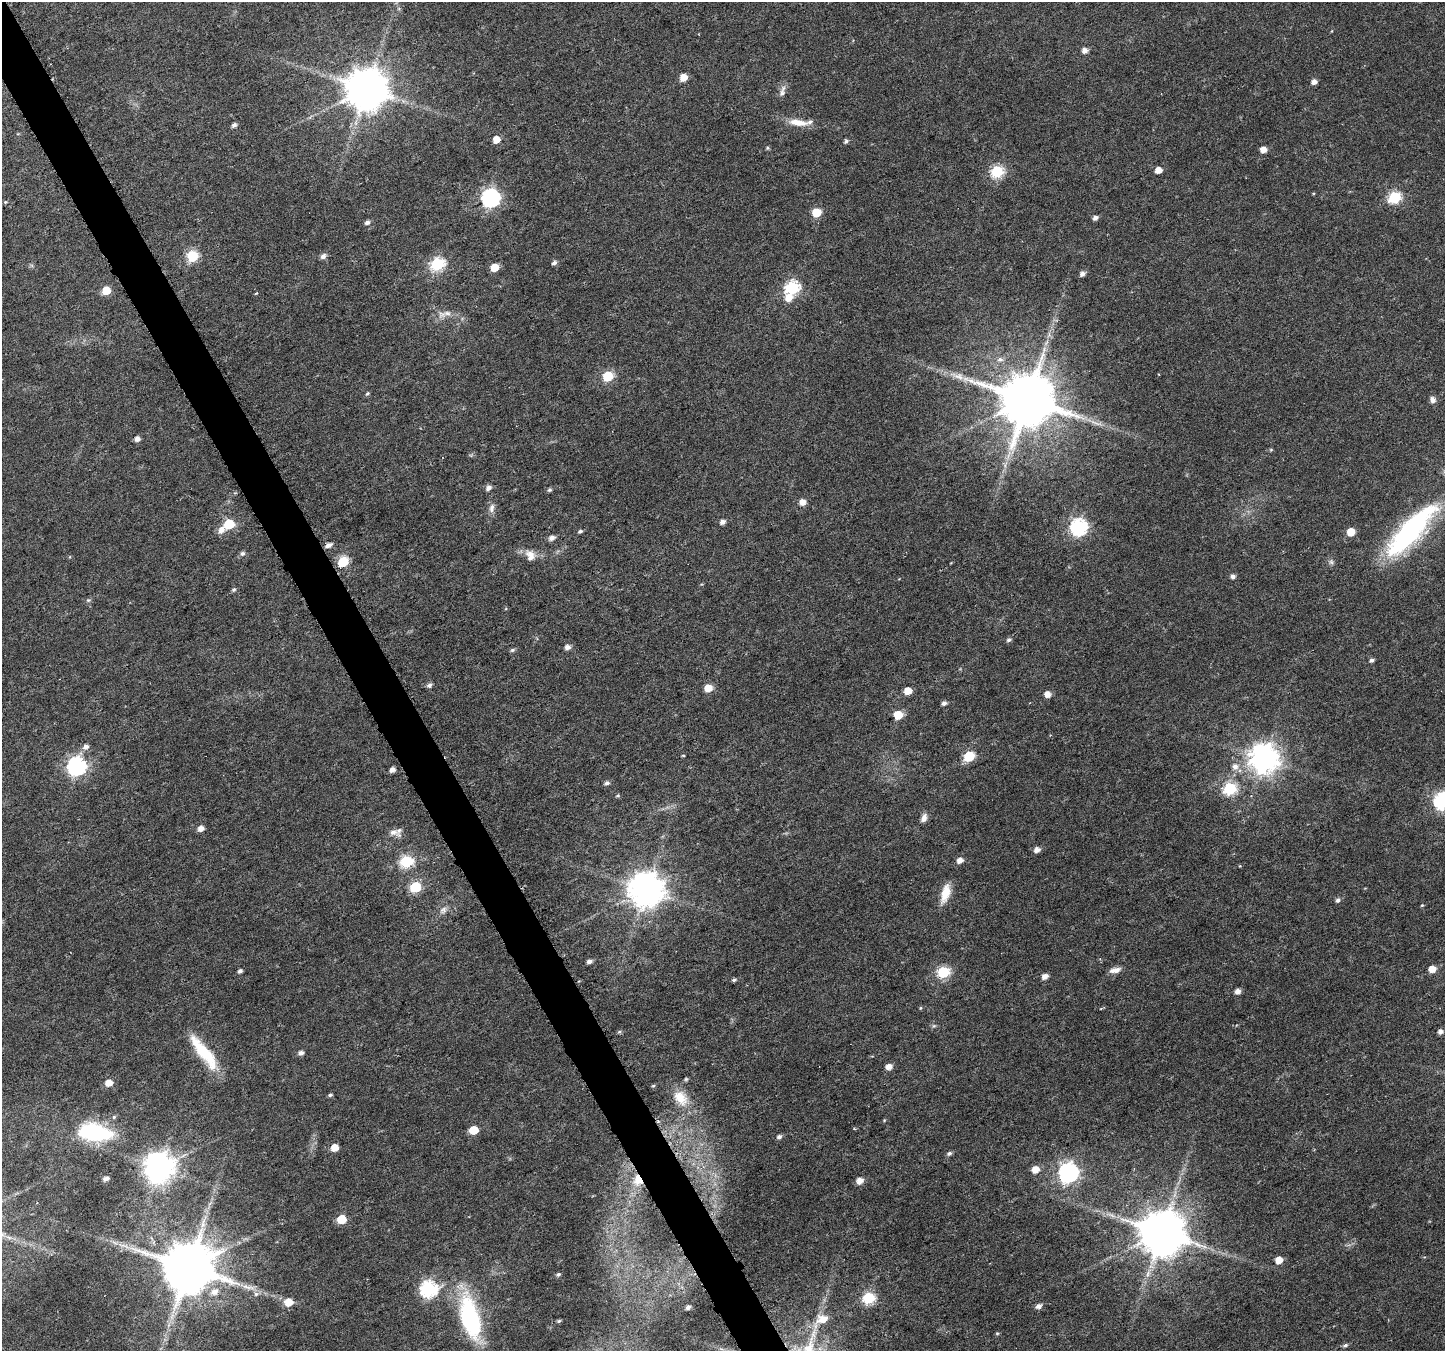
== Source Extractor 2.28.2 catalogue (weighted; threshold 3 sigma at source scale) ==
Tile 11 of 4 x 4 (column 3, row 3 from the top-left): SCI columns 2895-4337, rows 1517-2865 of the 5792 x 5669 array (HDU 1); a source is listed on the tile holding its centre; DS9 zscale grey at full resolution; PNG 1447 x 1353 px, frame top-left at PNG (2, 2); no overlay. Shown black and unused: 3% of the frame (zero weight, under 5 of 9 exposures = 1% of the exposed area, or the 3 px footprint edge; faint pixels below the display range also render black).
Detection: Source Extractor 2.28.2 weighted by HDU 2 'WHT'; one run over the whole footprint, this tile lists its part. Background 0.0131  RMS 0.0021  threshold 0.0087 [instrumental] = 3 sigma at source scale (4.09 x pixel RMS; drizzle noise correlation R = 1.36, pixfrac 0.8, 0.0396/0.0396 arcsec/px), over >= 5 px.
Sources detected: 149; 1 too faint to see at this stretch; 3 long thin detections or spike segments (spike, bleed or trail) — not listed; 1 inside a brighter listed object's ellipse — not listed separately; the other 144 listed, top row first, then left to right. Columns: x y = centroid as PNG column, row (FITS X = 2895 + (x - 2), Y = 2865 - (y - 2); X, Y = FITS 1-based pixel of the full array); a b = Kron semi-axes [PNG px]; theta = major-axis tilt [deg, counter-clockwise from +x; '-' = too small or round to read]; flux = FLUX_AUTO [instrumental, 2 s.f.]
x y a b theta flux
1085 50 5 5 - 1.2
683 77 6 5 - 2.6
1314 82 5 5 - 1.2
367 89 11 11 - 770
782 93 12 8 77 0.97
798 122 29 9 -7 3.1
234 125 5 4 - 0.75
496 139 5 5 - 2.9
846 141 5 5 - 0.5
767 148 6 4 -90 0.26
1263 149 5 5 - 2
1158 170 5 5 - 2.2
997 171 6 6 - 25
1395 197 6 6 - 23
491 198 7 7 - 74
5 202 5 4 - 0.25
817 212 6 5 - 6.6
1095 218 5 4 - 0.82
367 222 5 4 - 0.68
193 256 6 6 - 18
323 256 8 6 36 0.71
554 263 5 5 - 0.68
438 264 7 6 - 28
494 267 5 5 - 4.2
1082 274 6 5 - 0.89
792 288 7 6 - 33
106 290 6 5 - 4.7
256 293 5 3 - 0.17
788 298 8 8 - 2.2
447 313 11 7 -1 1.2
1046 343 10 5 55 0.75
1000 359 9 7 7 0.93
608 376 6 6 - 12
958 376 19 9 -16 2.3
367 393 6 4 37 0.33
1027 399 15 14 - 1600
1432 400 8 7 - 0.89
137 439 5 4 - 1.1
1271 450 5 5 - 0.23
1008 456 12 3 65 0.78
489 488 7 5 35 0.88
549 490 6 5 - 0.36
803 502 7 7 - 1.3
492 508 13 7 76 1
722 522 5 4 - 1
229 524 6 6 - 12
1079 527 7 7 - 56
221 530 8 7 - 1.4
1411 530 77 23 47 35
580 531 5 4 - 0.44
1351 532 5 5 - 4.2
552 538 7 5 21 1.1
328 545 7 5 23 1
242 553 7 6 - 0.59
530 555 16 11 -67 2.1
343 562 6 6 - 13
1331 562 7 7 - 0.54
1233 576 5 5 - 0.76
234 590 6 5 - 0.36
88 600 7 5 19 0.38
1009 640 6 5 - 0.48
567 647 5 5 - 1.1
512 650 6 5 - 0.4
1371 660 5 4 - 0.58
429 685 6 5 - 0.66
708 688 6 5 - 3.3
908 691 5 5 - 3.1
1047 694 5 5 - 1.7
944 703 5 4 - 0.7
898 715 5 5 - 6.9
85 747 8 6 27 0.98
683 755 4 3 - 0.19
969 756 6 6 - 12
1264 758 9 9 - 270
77 766 7 7 - 82
1235 766 8 7 - 1.2
392 770 4 4 - 1.2
607 783 6 5 - 0.64
1230 788 7 6 - 25
618 796 6 5 - 0.29
1443 801 7 7 - 56
924 818 11 7 69 1
200 829 5 5 - 1.5
393 832 15 9 3 1.4
1037 850 6 5 - 1.2
960 860 6 5 - 1.4
406 861 6 6 - 24
415 887 6 6 - 16
647 889 10 10 - 450
945 893 22 9 74 3.4
1338 900 6 5 - 0.61
1422 905 4 4 - 0.21
443 910 12 9 52 1.1
589 961 5 4 - 0.76
1432 969 5 5 - 2.8
1115 970 15 6 12 1.3
240 971 5 4 - 0.56
944 972 6 6 - 21
1045 976 5 5 - 1.4
734 980 5 4 - 0.42
1237 991 6 5 - 1
920 1008 5 3 - 0.19
934 1026 6 5 - 0.35
619 1032 5 5 - 0.29
1440 1032 5 5 - 0.92
204 1052 44 12 -52 9.8
301 1053 6 4 11 0.91
889 1067 6 5 - 1.7
686 1079 5 4 - 0.26
108 1083 6 5 - 2.5
653 1086 5 4 - 0.28
330 1095 5 3 - 0.39
680 1098 25 18 -50 4.8
114 1117 5 5 - 0.31
884 1120 4 4 - 0.17
473 1130 6 5 - 4.9
94 1132 30 15 -9 22
779 1137 6 5 - 0.59
334 1148 5 5 - 3.1
949 1153 6 5 - 0.52
159 1167 10 9 - 310
1035 1169 6 6 - 2.4
1068 1172 8 7 - 89
105 1179 6 4 17 0.97
639 1179 6 6 - 8.3
859 1181 6 5 - 2
341 1219 6 5 - 6.5
1162 1232 13 12 - 990
9 1237 9 4 -9 0.68
1279 1260 5 5 - 2.8
188 1267 15 14 - 1400
558 1274 5 4 - 0.38
429 1289 8 7 - 52
214 1292 10 8 23 1.7
256 1294 6 6 - 0.59
869 1298 6 6 - 19
288 1302 6 6 - 3.9
1038 1306 7 5 26 0.89
688 1307 5 4 - 0.69
470 1317 54 20 -75 22
822 1319 16 9 29 3.3
559 1321 4 4 - 0.29
997 1333 6 4 0 0.22
1345 1345 7 5 19 0.44
Overlapping masked pixels (flux is a lower limit): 1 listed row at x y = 639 1179
Isophote crosses this tile's border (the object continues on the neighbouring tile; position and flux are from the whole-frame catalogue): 1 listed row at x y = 1443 801